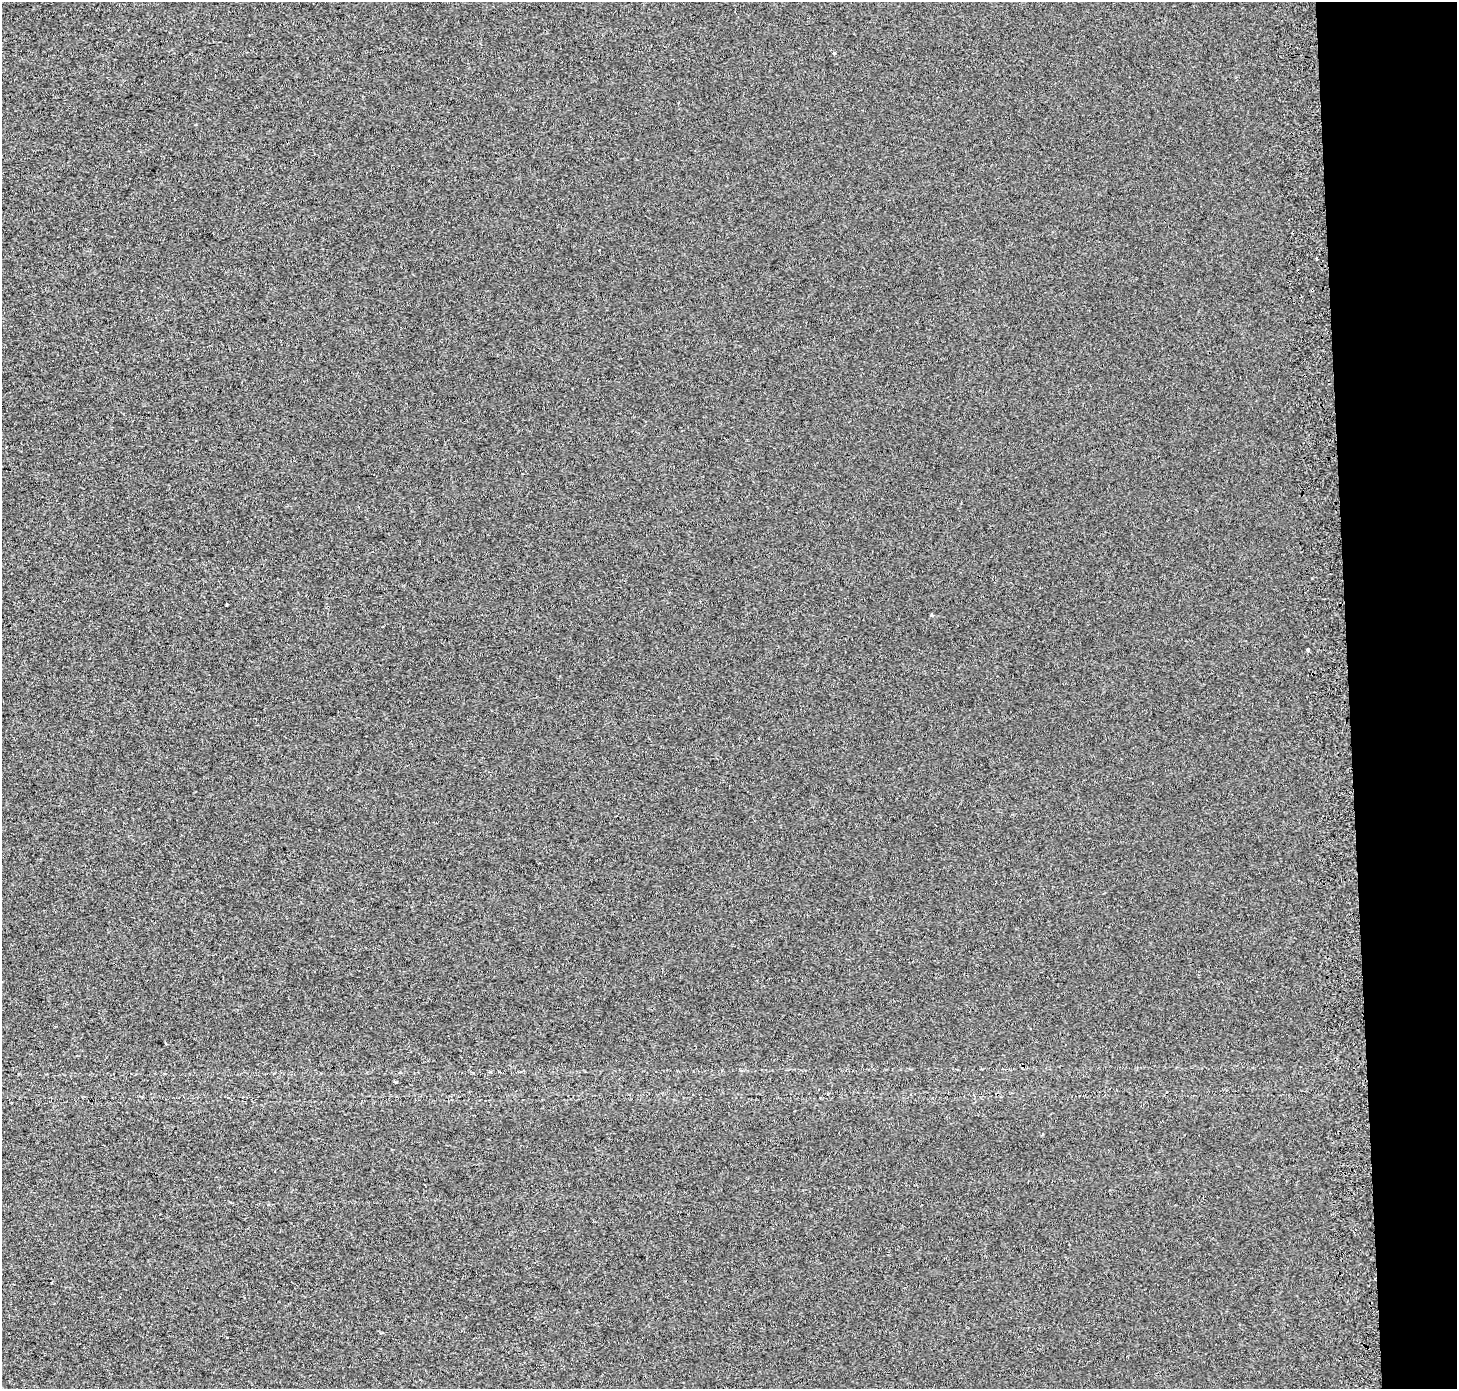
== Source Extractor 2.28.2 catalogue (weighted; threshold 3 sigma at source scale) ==
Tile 6 of 3 x 3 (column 3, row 2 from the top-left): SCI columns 2983-4437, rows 1387-2773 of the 4510 x 4167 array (HDU 1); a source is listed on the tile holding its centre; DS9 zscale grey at full resolution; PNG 1459 x 1391 px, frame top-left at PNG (2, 2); no overlay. Shown black and unused: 7% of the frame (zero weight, under 2 of 3 exposures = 2% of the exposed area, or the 3 px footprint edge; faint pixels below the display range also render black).
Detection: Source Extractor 2.28.2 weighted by HDU 2 'WHT'; one run over the whole footprint, this tile lists its part. Background 6.88e-04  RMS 0.0071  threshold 0.0321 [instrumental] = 3 sigma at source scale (4.5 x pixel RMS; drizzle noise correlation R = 1.50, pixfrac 1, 0.0396/0.0396 arcsec/px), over >= 5 px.
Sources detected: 9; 1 cosmic-ray / hot-pixel residue — not listed; the other 8 listed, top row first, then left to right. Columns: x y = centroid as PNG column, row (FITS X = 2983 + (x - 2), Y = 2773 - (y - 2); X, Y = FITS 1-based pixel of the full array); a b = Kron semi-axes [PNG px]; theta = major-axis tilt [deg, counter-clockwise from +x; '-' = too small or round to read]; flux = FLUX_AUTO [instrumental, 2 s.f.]
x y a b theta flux
834 53 3 3 - 1.8
599 250 2 2 - 0.66
1316 258 3 3 - 2.2
1312 290 3 3 - 1.4
226 605 3 2 - 0.84
931 615 4 4 - 0.95
1308 650 4 3 - 9.8
395 1082 4 2 - 0.73
Overlapping masked pixels (flux is a lower limit): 1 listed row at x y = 1312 290